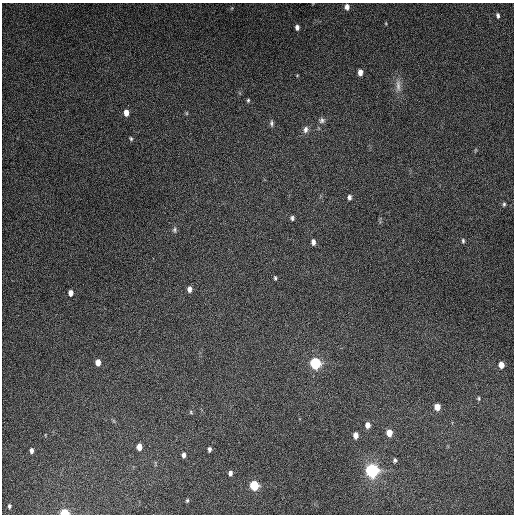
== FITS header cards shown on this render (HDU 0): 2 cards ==
NAXIS1  =                  512
NAXIS2  =                  512

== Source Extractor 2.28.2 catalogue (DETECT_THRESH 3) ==
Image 512 x 512 px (HDU 0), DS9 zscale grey, 1 PNG px = 1 image px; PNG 516 x 516 px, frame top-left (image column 1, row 512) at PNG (2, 3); no overlay
Background 4860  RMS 310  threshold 918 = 3 sigma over >= 5 px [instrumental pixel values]
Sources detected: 44; all 44 listed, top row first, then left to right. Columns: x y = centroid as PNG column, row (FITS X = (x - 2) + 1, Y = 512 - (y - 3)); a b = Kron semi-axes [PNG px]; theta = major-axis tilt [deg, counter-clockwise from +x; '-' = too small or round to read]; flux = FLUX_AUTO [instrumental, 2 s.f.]
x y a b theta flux
347 7 6 5 - 1.0e+05
232 8 6 3 71 2.1e+04
498 15 6 4 -82 4.7e+04
386 23 5 3 - 1.8e+04
297 27 5 4 - 7.5e+04
360 72 6 4 89 1.3e+05
398 86 19 6 -88 1.5e+05
248 100 4 4 - 2.7e+04
126 113 6 5 - 1.5e+05
186 113 6 3 -90 2.2e+04
322 120 8 8 - 6.5e+04
271 123 8 5 -82 4.8e+04
305 129 9 7 72 8.5e+04
131 139 5 4 - 2.9e+04
475 150 6 3 71 2.2e+04
349 197 6 5 - 6.4e+04
504 204 5 4 - 3.1e+04
292 218 6 5 - 4.9e+04
174 230 8 6 82 4.7e+04
463 241 6 4 -88 3.7e+04
313 242 6 4 -84 8.1e+04
275 278 6 4 -80 2.9e+04
189 289 6 5 - 9.3e+04
70 293 6 5 - 1.0e+05
98 362 6 4 -88 1.5e+05
315 363 8 8 - 1.1e+06
501 365 5 5 - 1.7e+05
479 398 6 4 -75 2.9e+04
437 407 6 5 - 1.9e+05
191 412 6 5 - 2.8e+04
368 425 6 5 - 1.2e+05
389 433 6 5 - 2.3e+05
356 435 6 4 90 1.3e+05
139 447 6 4 -89 1.8e+05
209 449 5 4 - 5.2e+04
31 450 5 4 - 7.1e+04
183 455 6 4 -87 7.1e+04
395 460 5 4 - 3.9e+04
372 470 10 9 - 1.6e+06
230 473 5 4 - 6.3e+04
254 485 7 6 - 6.9e+05
187 500 5 3 - 2.6e+04
9 506 4 3 - 3.6e+04
64 513 6 4 -4 4.7e+05
At the frame edge (FLAGS 8, measured only in part): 1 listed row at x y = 64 513